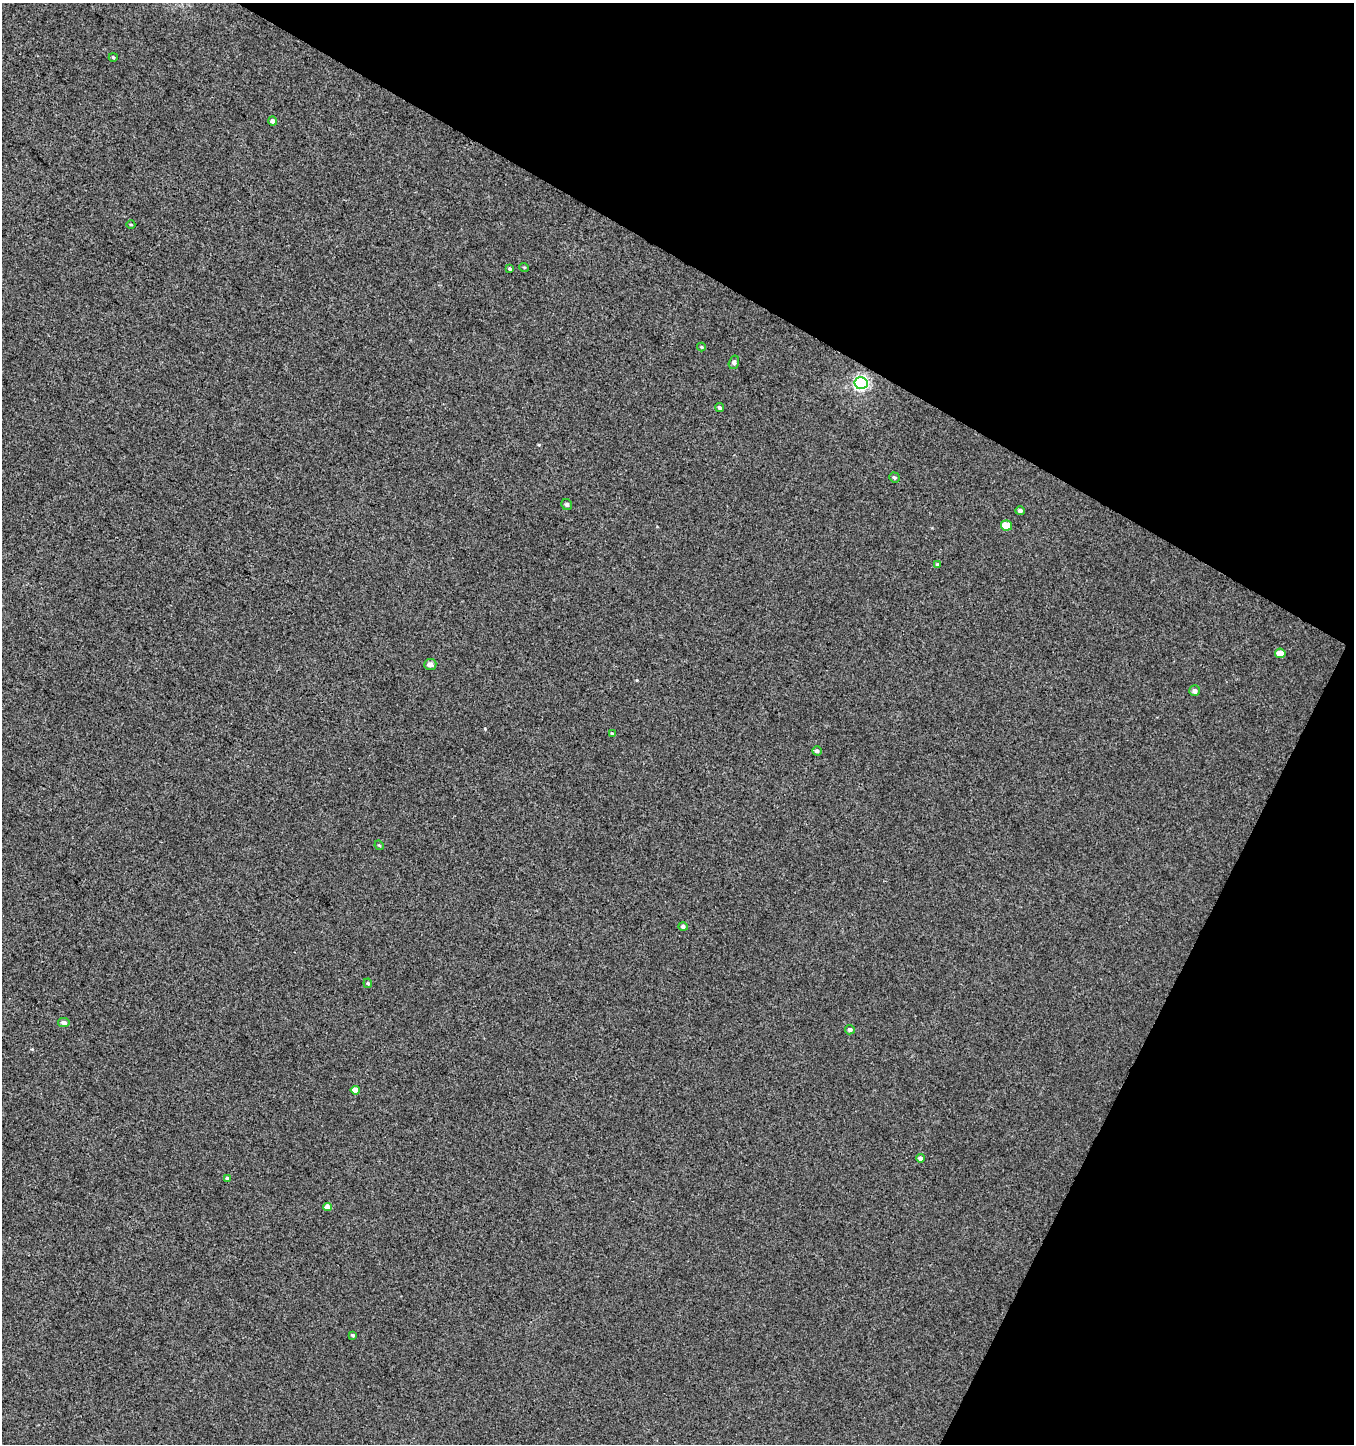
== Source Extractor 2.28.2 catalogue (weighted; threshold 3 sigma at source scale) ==
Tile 8 of 4 x 4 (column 4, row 2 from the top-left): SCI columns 4321-5672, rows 2886-4327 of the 5869 x 5776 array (HDU 1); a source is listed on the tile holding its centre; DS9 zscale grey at full resolution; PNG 1356 x 1446 px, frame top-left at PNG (2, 3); each listed source drawn as its Kron ellipse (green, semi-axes under 4 px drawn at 4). Shown black and unused: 27% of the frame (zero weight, under 3 of 4 exposures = <1% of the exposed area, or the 3 px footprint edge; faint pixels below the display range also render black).
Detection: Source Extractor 2.28.2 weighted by HDU 2 'WHT'; one run over the whole footprint, this tile lists its part. Background 0.00105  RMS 0.0035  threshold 0.0159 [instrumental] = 3 sigma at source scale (4.5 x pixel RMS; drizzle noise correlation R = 1.50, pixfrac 1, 0.0396/0.0396 arcsec/px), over >= 5 px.
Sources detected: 29; all 29 listed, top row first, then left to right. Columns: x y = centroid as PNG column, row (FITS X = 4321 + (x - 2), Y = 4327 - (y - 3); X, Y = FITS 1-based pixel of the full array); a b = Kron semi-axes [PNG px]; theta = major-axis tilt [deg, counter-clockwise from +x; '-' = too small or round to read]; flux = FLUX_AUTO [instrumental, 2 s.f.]
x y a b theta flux
113 57 4 4 - 0.42
273 121 4 4 - 1.3
131 225 4 3 - 0.29
524 267 5 3 - 0.35
510 269 4 3 - 0.49
701 347 4 4 - 0.37
734 362 7 5 74 0.68
861 383 6 6 - 76
720 408 4 3 - 0.71
894 477 5 5 - 0.68
567 504 6 5 - 0.74
1020 511 5 4 - 0.87
1006 526 5 5 - 4.7
938 564 4 3 - 0.36
1280 653 5 4 - 3.1
430 664 6 5 - 1.5
1195 691 5 5 - 1.3
612 734 4 3 - 0.42
817 751 5 4 - 0.91
379 845 5 4 - 0.41
683 926 5 4 - 0.98
368 983 5 4 - 0.45
64 1023 6 4 -9 1.2
850 1030 5 4 - 1
355 1090 4 4 - 2.8
920 1158 4 3 - 1.1
228 1178 4 3 - 0.8
328 1207 4 4 - 2.2
353 1335 4 3 - 0.59